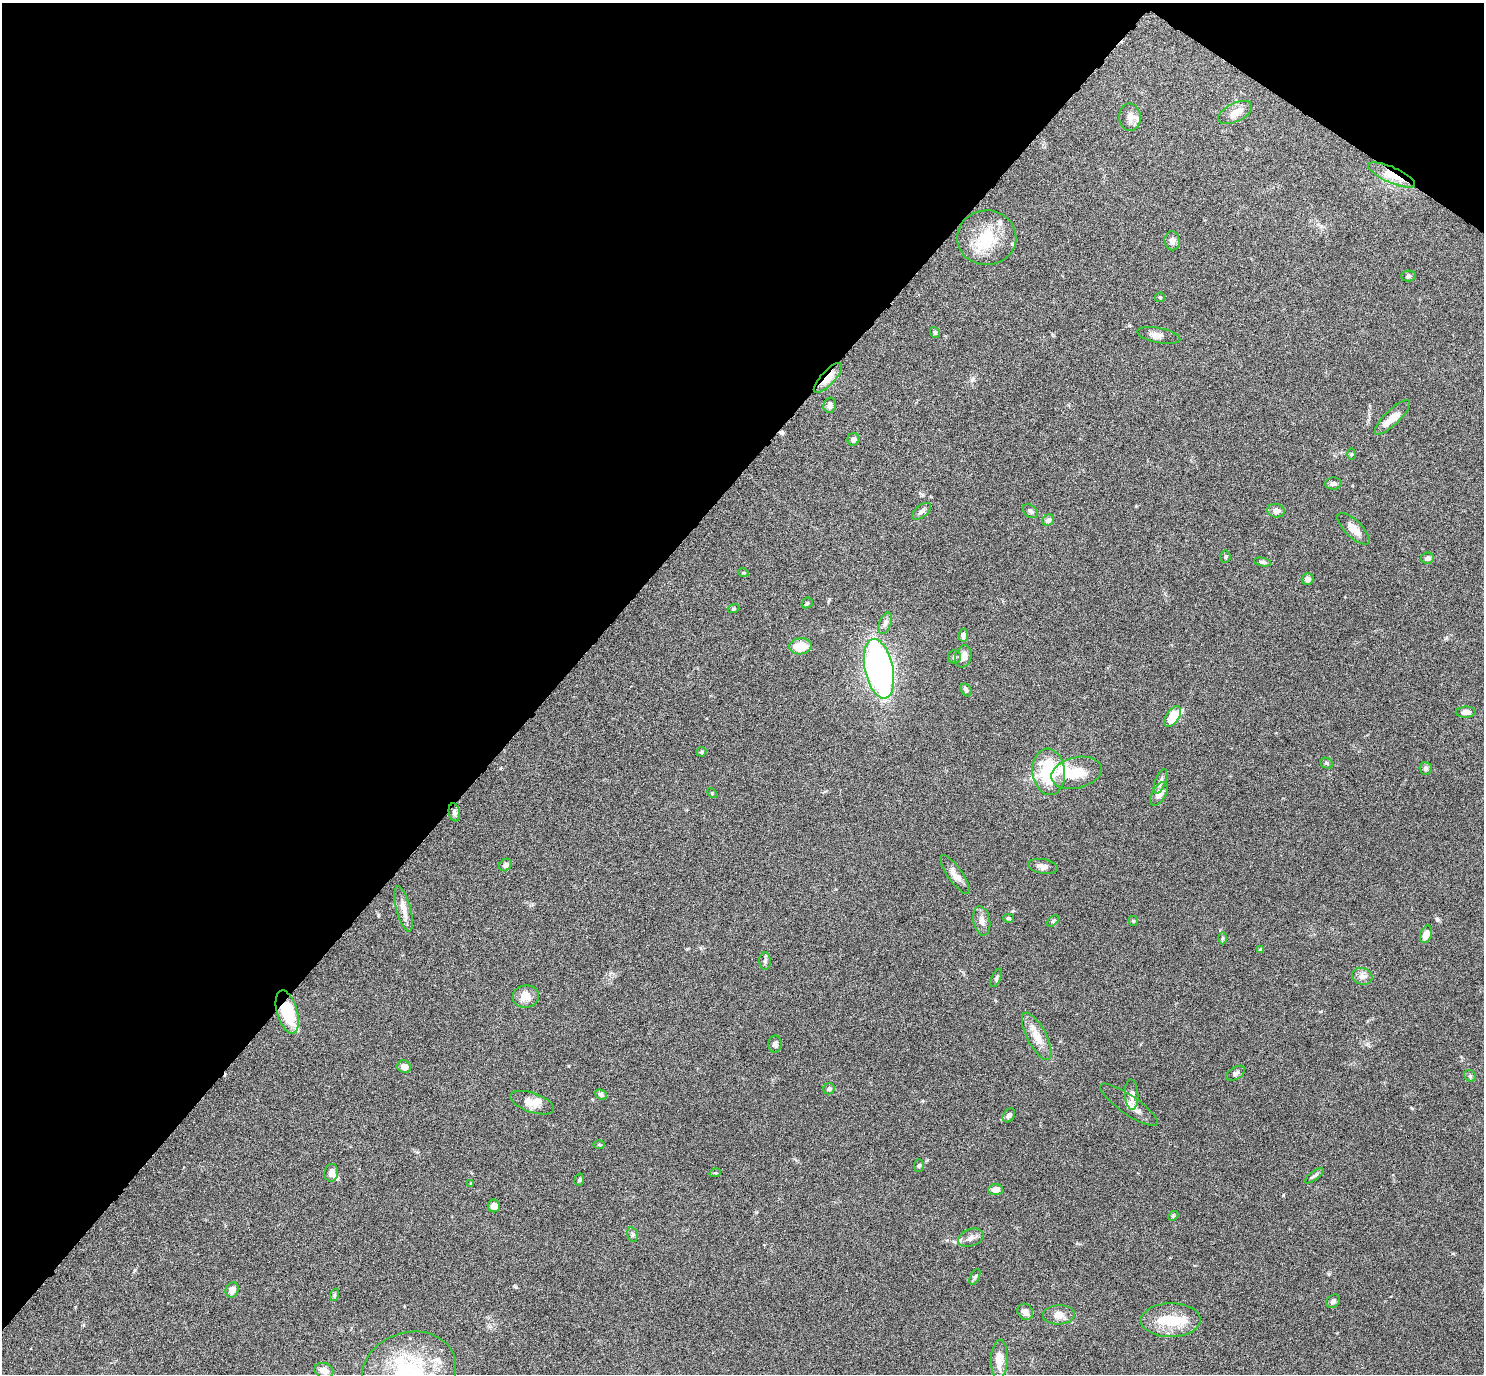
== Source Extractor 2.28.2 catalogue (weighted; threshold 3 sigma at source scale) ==
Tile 2 of 4 x 4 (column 2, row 1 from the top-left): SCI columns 1484-2965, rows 4270-5641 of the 5931 x 5935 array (HDU 1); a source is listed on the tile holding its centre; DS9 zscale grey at full resolution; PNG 1486 x 1376 px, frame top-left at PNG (2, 3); each listed source drawn as its Kron ellipse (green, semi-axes under 4 px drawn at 4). Shown black and unused: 39% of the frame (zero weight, under 4 of 8 exposures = <1% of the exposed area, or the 3 px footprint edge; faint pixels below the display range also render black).
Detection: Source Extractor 2.28.2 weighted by HDU 2 'WHT'; one run over the whole footprint, this tile lists its part. Background 0.0857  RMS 0.004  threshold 0.0165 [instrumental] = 3 sigma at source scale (4.09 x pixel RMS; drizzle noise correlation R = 1.36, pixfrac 0.8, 0.05/0.05 arcsec/px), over >= 5 px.
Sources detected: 105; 1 inside a brighter object's white glare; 1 cosmic-ray / hot-pixel residue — neither listed nor drawn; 9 inside a brighter listed object's ellipse — not listed separately; the other 94 listed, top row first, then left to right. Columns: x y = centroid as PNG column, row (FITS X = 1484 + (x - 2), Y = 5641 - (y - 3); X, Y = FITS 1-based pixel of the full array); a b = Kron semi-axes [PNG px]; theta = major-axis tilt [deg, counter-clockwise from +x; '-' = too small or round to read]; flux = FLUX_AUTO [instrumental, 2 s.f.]
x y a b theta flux
1235 112 18 9 26 4
1130 117 14 11 -86 3.4
1392 175 25 8 -24 6.9
987 238 29 27 4 14
1172 241 9 7 -83 1.6
1408 276 7 5 1 0.67
1160 297 5 4 - 0.39
935 332 5 5 - 0.56
1159 335 22 7 -11 2.7
828 378 19 7 47 5.2
830 405 7 6 - 1.5
1392 417 23 7 44 4.8
853 439 6 6 - 1.2
1351 454 6 4 89 0.38
1333 483 8 6 2 1.2
922 511 11 6 39 1.4
1030 511 8 6 -40 0.95
1276 511 9 7 -9 1.8
1048 520 6 5 - 1.3
1353 529 21 8 -44 3.5
1225 556 6 5 - 0.56
1427 558 6 5 - 1.1
1263 562 8 4 -11 0.76
743 572 5 3 - 0.36
1308 579 6 6 - 1.6
807 603 6 5 - 0.53
733 609 6 4 18 0.48
885 623 11 6 70 1.4
963 635 6 4 82 1.4
801 646 11 8 5 7.1
963 656 11 8 73 3
954 657 6 6 - 0.86
879 669 30 14 -78 120
966 690 7 5 -55 0.79
1466 712 10 5 2 1.8
1173 716 11 6 57 11
701 752 5 4 - 0.66
1327 763 6 5 - 0.63
1426 768 6 6 - 0.86
1049 772 23 16 -85 21
1076 773 25 15 14 8.4
1161 781 13 5 70 1.5
712 793 6 3 -46 0.39
1159 794 13 7 60 2.9
454 812 9 5 -79 0.99
506 865 7 6 - 1.3
1043 866 15 7 -9 1.8
955 875 23 7 -55 2.7
404 909 23 7 -75 3.3
1009 918 5 4 - 0.46
982 921 15 8 -78 2.3
1053 921 7 4 45 0.5
1133 921 5 4 - 0.44
1426 934 9 5 72 3.5
1222 938 6 4 89 0.51
1261 950 4 3 - 0.58
765 961 8 6 -89 0.92
1362 976 10 8 -16 2
996 978 10 4 67 0.8
526 996 13 11 6 4.3
287 1012 22 10 -74 17
1037 1036 26 9 -63 5.1
775 1044 8 6 87 1.3
404 1067 7 6 - 2.4
1236 1073 10 6 31 1.1
1470 1076 6 5 - 0.7
829 1089 6 5 - 0.88
601 1095 6 4 -25 0.83
1132 1095 15 6 -87 2.4
532 1103 23 9 -19 4.2
1129 1105 34 9 -35 3.5
1009 1115 7 5 55 1.1
599 1144 6 4 -1 0.48
919 1165 6 5 - 0.52
331 1173 9 7 82 1.8
715 1173 6 3 17 0.41
1314 1176 11 4 36 0.85
579 1180 6 4 73 0.62
471 1183 4 3 - 0.34
996 1190 7 5 5 2.8
494 1206 6 6 - 2.2
1173 1216 5 4 - 0.43
633 1235 7 5 -75 0.81
971 1238 13 8 19 2.1
975 1277 8 4 64 0.7
232 1290 8 6 66 2.8
334 1295 6 4 71 0.57
1333 1301 7 6 - 0.98
1025 1312 8 7 - 2.1
1059 1315 16 9 2 3.1
1171 1320 30 17 1 10
999 1359 19 8 88 5.3
324 1371 9 7 -22 3.1
409 1371 48 39 18 37
Overlapping masked pixels (flux is a lower limit): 3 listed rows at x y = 1392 175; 828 378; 287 1012
Isophote crosses this tile's border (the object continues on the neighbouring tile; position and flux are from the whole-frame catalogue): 1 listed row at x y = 409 1371
Unlisted compact peaks at least as high as the median listed source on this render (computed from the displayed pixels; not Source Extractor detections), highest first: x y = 1283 1195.